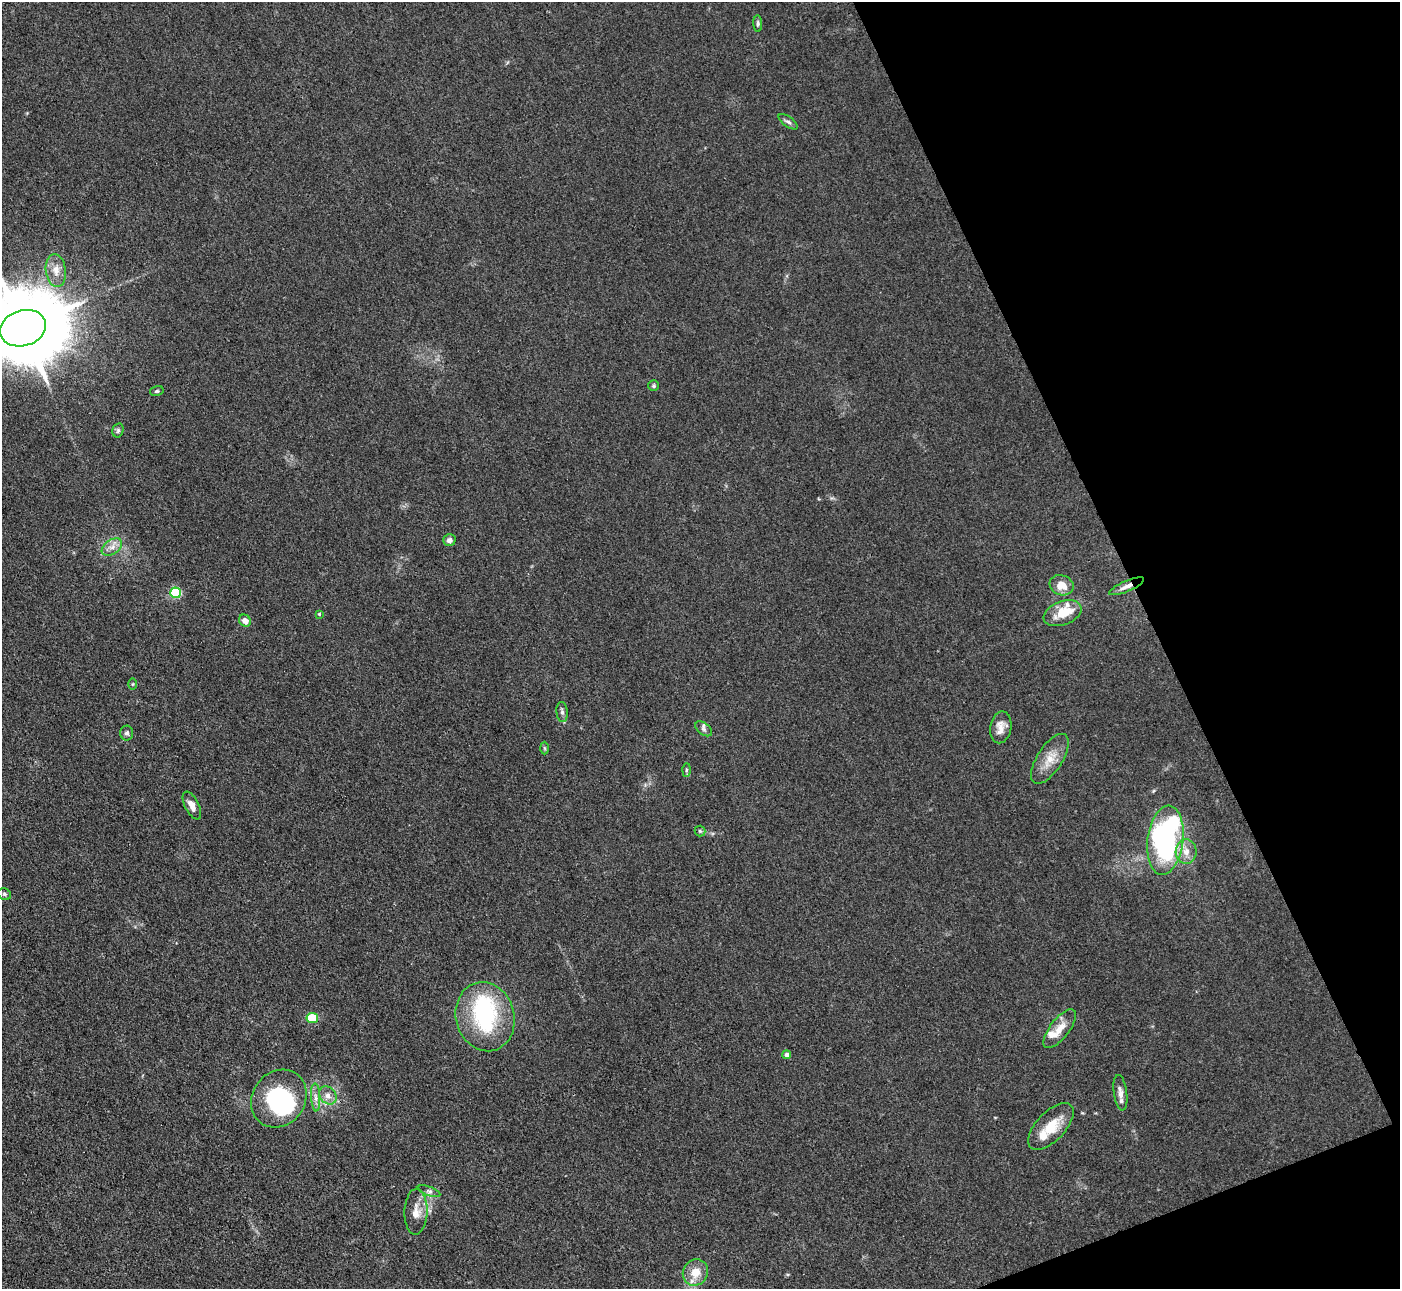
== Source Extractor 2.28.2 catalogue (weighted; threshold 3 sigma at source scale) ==
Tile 12 of 4 x 4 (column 4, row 3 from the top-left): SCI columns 4198-5595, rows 1573-2859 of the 5599 x 5585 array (HDU 1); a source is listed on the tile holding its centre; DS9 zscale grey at full resolution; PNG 1402 x 1291 px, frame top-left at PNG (2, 2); each listed source drawn as its Kron ellipse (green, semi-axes under 4 px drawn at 4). Shown black and unused: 19% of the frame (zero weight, under 3 of 4 exposures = <1% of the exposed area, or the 3 px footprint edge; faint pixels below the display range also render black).
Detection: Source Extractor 2.28.2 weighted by HDU 2 'WHT'; one run over the whole footprint, this tile lists its part. Background 0.0557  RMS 0.0059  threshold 0.0266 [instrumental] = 3 sigma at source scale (4.5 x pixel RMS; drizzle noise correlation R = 1.50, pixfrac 1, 0.05/0.05 arcsec/px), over >= 5 px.
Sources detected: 47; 2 inside a brighter object's white glare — neither listed nor drawn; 5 inside a brighter listed object's ellipse — not listed separately; the other 40 listed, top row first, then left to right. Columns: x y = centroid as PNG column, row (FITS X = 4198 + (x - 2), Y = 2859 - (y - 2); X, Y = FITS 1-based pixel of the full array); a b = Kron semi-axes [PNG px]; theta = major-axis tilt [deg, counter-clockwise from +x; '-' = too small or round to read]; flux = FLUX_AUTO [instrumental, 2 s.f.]
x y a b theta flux
758 24 8 4 -87 1.2
788 122 11 5 -36 1.8
56 271 16 10 -82 6.4
23 328 23 18 16 9300
654 386 5 5 - 1
157 391 7 5 15 1
118 430 7 5 75 1.3
449 540 6 6 - 2.9
112 547 11 7 35 3.9
1062 585 12 10 -19 8.1
1127 586 19 5 23 4.2
176 593 5 5 - 54
1062 613 19 12 20 13
319 614 4 3 - 0.66
245 621 6 5 - 4.3
133 684 5 3 - 0.6
562 712 10 5 -84 1.7
1001 727 16 10 79 5.5
704 729 10 5 -37 1.9
127 733 7 6 - 1.7
545 748 6 4 -88 0.77
1050 759 28 12 57 10
686 770 6 4 89 1
192 806 15 7 -63 4.7
700 831 5 5 - 0.89
1165 840 35 18 83 150
1186 852 12 10 87 6
4 894 7 5 -32 1.3
485 1017 35 29 -74 62
312 1018 6 5 - 15
1060 1029 23 9 52 8.1
787 1055 4 4 - 2.2
1120 1093 18 6 -82 3.5
328 1095 10 8 -52 3.9
316 1097 14 4 -87 2.8
279 1098 30 26 53 57
1051 1126 29 14 47 15
429 1191 12 4 -20 1.8
416 1212 23 11 88 7.8
695 1272 13 12 - 9.7
Overlapping masked pixels (flux is a lower limit): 1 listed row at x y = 1127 586
Isophote crosses this tile's border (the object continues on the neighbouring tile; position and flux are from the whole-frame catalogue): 1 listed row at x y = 23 328